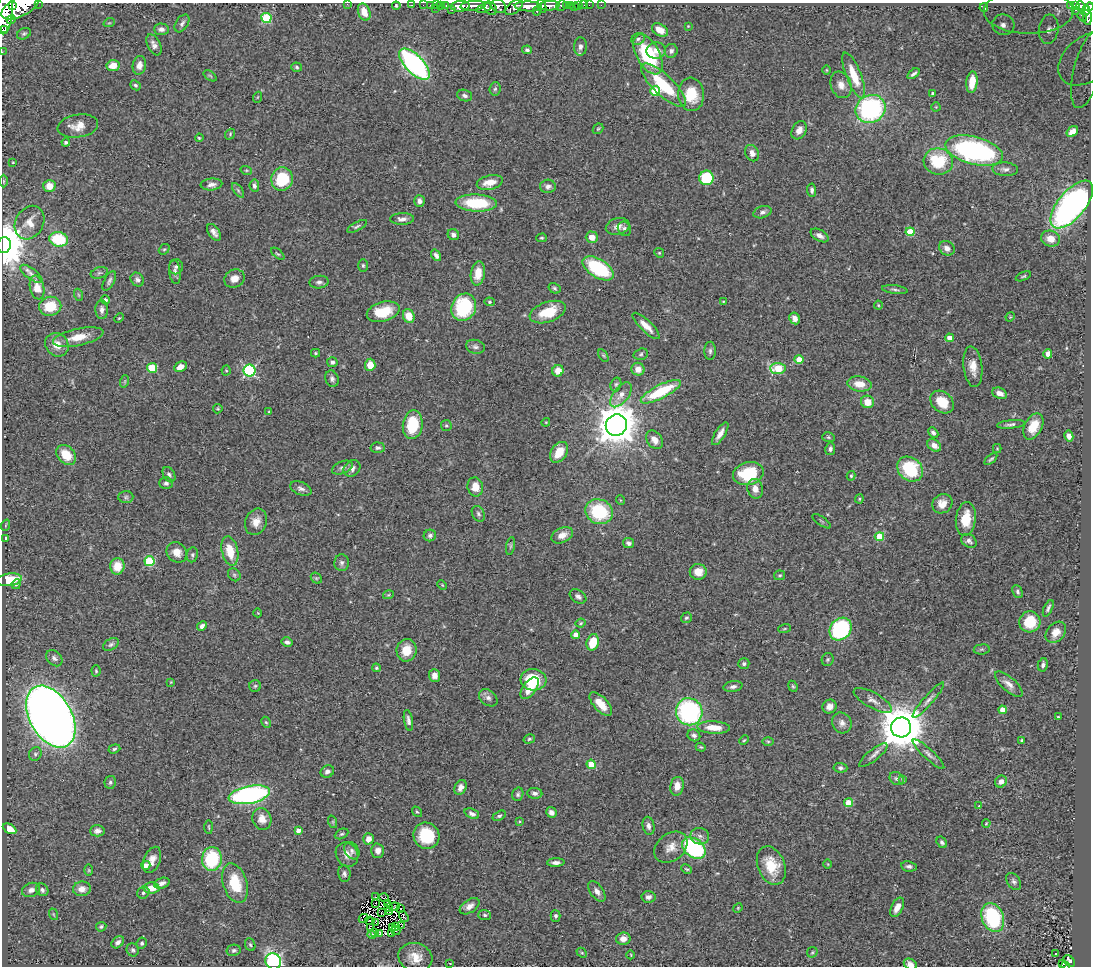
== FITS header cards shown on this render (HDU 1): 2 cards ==
NAXIS1  =                 1089
NAXIS2  =                  964

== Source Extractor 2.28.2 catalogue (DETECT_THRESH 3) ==
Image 1089 x 964 px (HDU 1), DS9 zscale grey, 1 PNG px = 1 image px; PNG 1093 x 968 px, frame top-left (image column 1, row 964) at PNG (2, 3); each listed source drawn as its Kron ellipse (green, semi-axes under 4 px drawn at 4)
Background 0.774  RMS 0.035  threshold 0.106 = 3 sigma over >= 5 px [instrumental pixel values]
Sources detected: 414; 5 with non-positive FLUX_AUTO (blend fragments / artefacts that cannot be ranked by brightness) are neither listed nor drawn; the other 409 listed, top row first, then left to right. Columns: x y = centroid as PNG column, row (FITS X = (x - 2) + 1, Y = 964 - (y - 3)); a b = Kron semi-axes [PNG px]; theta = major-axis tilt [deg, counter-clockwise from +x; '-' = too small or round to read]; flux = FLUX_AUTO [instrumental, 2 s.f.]
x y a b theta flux
38 3 2 2 - 22
347 4 2 2 - 40
13 5 3 2 - 250
411 5 3 2 - 5.8
423 5 2 2 - 5.7
430 5 2 2 - 6.9
436 5 2 2 - 12
440 5 3 3 - 19
446 5 4 3 - 22
566 5 4 3 - 13
570 5 3 3 - 66
579 5 3 3 - 27
584 5 3 2 - 2.3
589 5 2 2 - 10
601 5 2 2 - 8.9
1071 5 3 3 - 21
20 6 21 10 27 3200
396 6 4 3 - 4.2
460 6 9 5 5 910
473 6 12 4 5 750
498 6 8 6 -32 360
528 6 14 5 -2 1300
542 6 7 3 -70 380
549 6 10 5 2 750
561 6 5 5 - 130
1076 6 3 3 - 70
1081 6 5 3 - 100
514 7 10 5 39 510
574 7 3 2 - 6.4
1089 7 4 3 - 220
435 8 2 2 - 5.1
484 8 8 4 22 240
490 8 7 5 -49 330
984 8 4 3 - 4
452 9 3 2 - 68
1075 10 3 2 - 20
537 11 4 3 - 220
1086 11 5 4 - 140
5 12 22 8 85 3400
364 12 9 6 -70 30
1028 12 45 22 0 240
1082 16 5 2 - 3
1087 16 9 4 -83 180
266 18 5 5 - 150
11 20 4 4 - 250
109 23 6 3 18 2.6
182 23 10 6 58 8
1003 25 11 10 - 20
688 26 3 3 - 1.7
5 29 3 2 - 570
161 29 7 5 -2 9.2
1049 29 14 9 83 19
660 30 9 6 -32 25
24 34 7 5 27 4.1
638 39 7 5 28 5.8
154 45 11 6 -63 13
580 47 9 6 87 9.3
527 50 5 4 - 5.3
656 51 9 8 - 18
671 51 7 6 - 7.2
2 52 2 2 - 6.4
648 54 22 11 -60 160
1088 59 33 22 38 130
414 64 20 9 -45 570
139 65 9 6 81 16
113 66 6 5 - 31
297 67 5 4 - 4
1088 69 40 13 75 110
827 70 5 3 - 2.2
913 74 7 3 36 5.6
854 75 24 7 -68 58
210 76 7 4 -37 3.5
972 82 11 5 84 47
135 85 5 4 - 4.4
663 85 29 10 -44 120
841 85 14 10 -69 21
495 89 7 5 84 4.2
655 91 5 5 - 110
691 94 16 13 -85 69
933 94 4 3 - 6.9
465 96 8 5 -17 7.3
258 97 5 3 - 2.1
936 107 4 4 - 2.6
870 109 15 13 30 380
78 126 20 11 9 31
598 129 6 4 43 3.1
799 130 10 7 62 16
1072 131 6 4 36 17
230 134 6 4 52 3.3
199 138 4 3 - 2.6
66 142 4 3 - 5
974 151 29 13 -15 510
752 153 8 6 -66 13
938 161 14 13 - 110
13 162 3 2 - 1.6
1005 169 13 6 -2 11
246 170 6 3 -18 2.4
706 178 7 7 - 110
282 179 12 10 75 110
4 181 6 4 90 3.1
490 182 13 7 13 32
211 184 11 6 5 11
49 186 6 6 - 29
254 186 6 4 -82 6.2
548 186 8 6 2 8.7
238 190 8 4 -55 4.9
812 190 7 4 -86 6.3
419 201 5 5 - 9.3
476 203 21 8 -2 120
1072 205 29 13 50 910
762 212 9 6 16 8
402 219 12 5 1 9.8
30 223 17 14 60 27
357 226 11 4 28 5.2
618 226 12 8 14 16
624 229 7 6 - 7.6
214 232 9 5 -57 11
910 232 4 4 - 76
453 235 6 5 - 7.9
820 235 10 5 -31 11
592 237 6 5 - 24
542 238 5 4 - 3.3
59 239 9 7 -12 100
1051 239 9 8 - 29
4 245 8 7 - 9000
947 248 8 7 - 12
164 249 6 4 40 3.7
659 253 5 4 - 2.8
278 254 8 3 -40 3.4
436 255 6 4 -54 8.5
363 265 6 5 - 4.2
176 267 7 7 - 6.3
598 268 17 9 -32 190
175 272 12 6 -82 10
99 273 9 5 18 5.7
478 273 12 7 81 36
31 274 13 5 -36 8.5
1023 276 8 3 23 3.3
137 279 7 6 - 7.3
235 279 10 9 - 22
109 281 11 5 62 6.9
319 282 9 6 4 7.6
37 287 12 7 -78 24
554 288 6 5 - 4.3
895 290 13 4 -7 6
79 295 6 4 -70 3.4
105 300 4 4 - 7.8
723 301 4 2 - 1.9
489 302 5 4 - 3.3
878 305 4 4 - 2.7
50 306 11 9 10 64
464 307 14 12 65 170
102 310 9 6 -88 11
383 312 17 9 15 69
548 312 19 10 19 71
409 316 7 5 -71 36
1010 317 5 4 - 2.4
119 318 5 3 - 2.5
795 318 6 5 - 13
646 326 18 6 -44 22
78 337 25 8 12 42
950 338 4 4 - 32
57 345 12 11 - 27
475 347 9 7 -13 8.4
710 351 9 5 90 6.4
315 353 4 4 - 2.9
641 354 7 5 18 5.2
1048 354 4 4 - 15
603 355 7 4 -58 3.2
799 359 4 4 - 43
332 362 5 5 - 6.1
370 365 6 5 - 38
180 367 7 5 29 17
973 367 20 9 -83 28
152 368 5 5 - 100
778 368 8 5 -3 110
638 369 7 6 - 19
226 371 5 4 - 2.9
250 371 6 6 - 320
558 371 6 5 - 28
332 379 8 6 -69 7.6
125 381 6 4 71 3.4
616 384 7 5 73 4.9
860 384 12 7 -7 34
661 392 22 6 27 130
999 393 8 5 -24 18
621 395 14 7 53 20
868 402 7 6 - 28
942 402 13 10 -42 55
218 409 4 4 - 2.9
269 411 4 3 - 2.1
546 422 4 3 - 2
1011 424 14 4 6 7.1
413 425 14 10 83 100
616 425 11 10 - 5700
446 426 6 5 - 4.1
1033 426 14 8 62 45
933 433 6 4 -45 7
720 434 13 5 58 16
1069 436 5 4 - 13
828 437 6 5 - 3.8
654 440 10 7 -55 18
934 445 7 5 -36 17
378 448 7 5 -3 6.7
830 449 6 5 - 6.8
997 449 4 4 - 2.3
559 452 11 7 56 46
66 455 11 8 -45 46
991 459 8 3 42 3.8
342 467 11 6 22 8.2
352 468 9 7 43 11
910 469 14 11 -41 130
748 473 15 11 14 130
169 475 8 5 -58 6.5
851 476 5 4 - 3.8
166 483 7 6 - 6.4
475 487 9 7 -77 30
301 488 11 6 -22 9.3
755 489 10 7 -76 18
126 497 7 6 - 5.8
859 499 4 4 - 2.6
620 500 5 3 - 2.2
942 504 10 9 - 24
599 512 14 12 -26 150
478 514 8 6 -62 6
966 519 17 10 84 51
822 521 11 2 -35 3
256 522 13 10 66 25
6 525 6 3 70 2.3
430 535 6 5 - 6.7
562 535 11 7 24 20
879 536 4 4 - 79
6 538 3 3 - 3.6
969 541 8 6 -34 8.2
629 543 6 5 - 7
511 546 9 3 79 4
230 551 15 8 -77 52
177 552 11 9 -40 24
192 555 7 5 80 5.1
149 561 5 5 - 140
342 563 8 7 - 7.9
117 566 8 7 - 47
698 572 8 8 - 25
234 575 7 5 -46 5
780 575 5 5 - 3.7
316 578 6 4 -43 3.7
9 580 13 6 9 59
16 584 5 4 - 3.7
442 585 5 3 - 2.3
1017 591 7 4 -66 5.4
388 595 5 3 - 2.7
578 596 9 6 -33 8.2
1048 608 9 4 65 6.5
258 613 4 3 - 1.7
686 618 6 5 - 4.1
1030 622 10 10 - 76
581 623 5 3 - 2.6
202 626 5 4 - 8.6
784 629 6 3 19 2.4
840 629 12 10 51 270
1056 632 12 8 48 22
576 635 4 4 - 23
287 642 5 4 - 7.1
593 642 8 6 72 58
111 644 8 5 32 5.9
982 649 8 5 6 4.7
407 650 11 10 - 43
54 658 9 7 -44 8.6
828 660 6 6 - 4.3
744 664 5 5 - 5.1
1043 665 7 5 76 7.1
376 668 4 4 - 3.1
96 671 5 4 - 3.4
435 675 6 5 - 14
533 680 13 10 -5 100
171 682 4 3 - 1.8
1009 684 17 7 -41 16
255 686 6 5 - 4
793 686 6 4 -67 3.3
733 687 9 5 11 8.8
530 688 12 6 55 34
488 698 10 7 -39 10
873 700 21 7 -29 18
928 700 23 4 49 13
601 704 15 7 -48 32
829 706 7 6 - 16
1003 710 4 4 - 28
689 712 13 13 - 350
51 717 33 21 -61 4200
1058 717 3 3 - 2.6
408 720 11 4 -80 8.3
266 722 6 4 -64 3.5
842 723 11 9 -56 14
714 727 16 6 -3 38
901 727 10 10 - 10000
694 735 6 5 - 8.2
529 739 6 4 16 3.7
744 740 5 3 - 2.7
1022 740 3 3 - 2.6
768 741 6 4 -1 3
701 747 5 4 - 3
114 749 6 4 19 3.6
35 754 7 6 - 5.5
928 754 21 5 -42 11
873 755 18 5 39 12
591 764 4 4 - 54
840 768 7 5 -6 5.6
327 772 7 6 - 9.1
897 779 7 6 - 6
902 780 4 3 - 2.6
110 782 6 5 - 5.3
1001 782 6 5 - 13
677 786 9 6 80 22
461 787 8 5 62 12
535 793 7 5 -5 8
518 794 7 5 74 5.2
249 795 21 8 11 530
849 803 4 4 - 75
979 806 4 3 - 1.7
417 812 6 4 -51 3.2
551 812 6 5 - 10
472 814 7 5 -22 8.2
499 816 7 4 27 4.7
262 819 11 9 -70 22
333 822 6 4 -72 3.7
520 822 4 3 - 2.3
986 823 4 3 - 2.4
648 826 9 6 -79 9.8
209 827 7 3 -89 2.7
10 829 7 4 -29 32
97 831 7 5 2 10
298 831 4 4 - 18
342 834 7 4 26 4.6
426 836 13 12 - 96
700 836 9 8 - 11
368 839 6 5 - 18
942 842 6 4 -57 5.5
671 847 18 13 39 28
694 848 13 9 -37 280
352 851 9 7 -56 7.9
378 851 7 6 - 16
347 854 12 10 -56 18
212 859 12 10 84 150
152 860 14 8 69 20
556 863 8 4 2 10
828 864 5 3 - 1.9
146 865 5 4 - 14
771 866 20 13 -68 66
909 866 8 5 -9 7.3
687 869 6 3 -26 2.9
89 870 6 4 -89 3
344 874 8 6 -81 7.2
1014 881 9 6 -55 7.8
162 883 8 5 18 10
235 883 20 12 -72 79
152 888 8 5 -3 32
82 889 9 7 7 20
31 890 9 7 21 12
42 890 6 5 - 7.4
597 891 12 6 -54 12
143 893 6 5 - 5.1
375 897 3 2 - 1.1
648 897 7 6 - 9
384 898 5 3 - 0.88
376 903 2 2 - 2
387 903 4 3 - 0.47
470 906 11 6 34 13
394 907 6 2 9 0.91
897 907 10 5 63 25
388 908 4 2 - 2.6
738 908 5 4 - 2.4
401 909 3 2 - 1.2
390 912 3 2 - 2.8
382 913 3 2 - 2
53 914 6 3 -71 2.7
485 915 6 5 - 4.6
404 916 6 3 -54 7.4
556 916 6 5 - 5.2
993 917 15 11 -68 190
363 919 5 3 - 0.98
370 921 5 2 - 0.68
376 923 4 2 - 1.6
402 926 4 2 - 1.5
101 927 5 4 - 4.4
395 927 3 3 - 0.51
370 928 3 2 - 0.84
392 928 2 2 - 2.2
396 931 5 2 - 2.4
375 932 2 2 - 3.2
392 933 2 2 - 46
379 934 3 2 - 3.7
372 935 4 4 - 6.1
623 939 7 6 - 16
118 942 7 5 40 8
142 943 6 5 - 5.1
250 945 6 5 - 3.6
133 950 6 6 - 5.5
234 950 7 5 12 5.3
812 952 6 5 - 3.4
582 953 6 4 -42 3.3
1056 953 3 2 - 4.2
631 955 4 3 - 2
415 957 17 14 -15 37
273 961 8 7 - 360
1069 961 6 5 - 130
450 963 3 2 - 1.4
910 964 6 5 - 11
1062 964 3 3 - 17
1065 966 3 2 - 14
At the frame edge (FLAGS 8, measured only in part): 11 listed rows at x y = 38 3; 347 4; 20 6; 1089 7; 5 12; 1028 12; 2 52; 4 245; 273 961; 910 964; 1065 966
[5 non-positive-flux detections neither listed nor drawn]